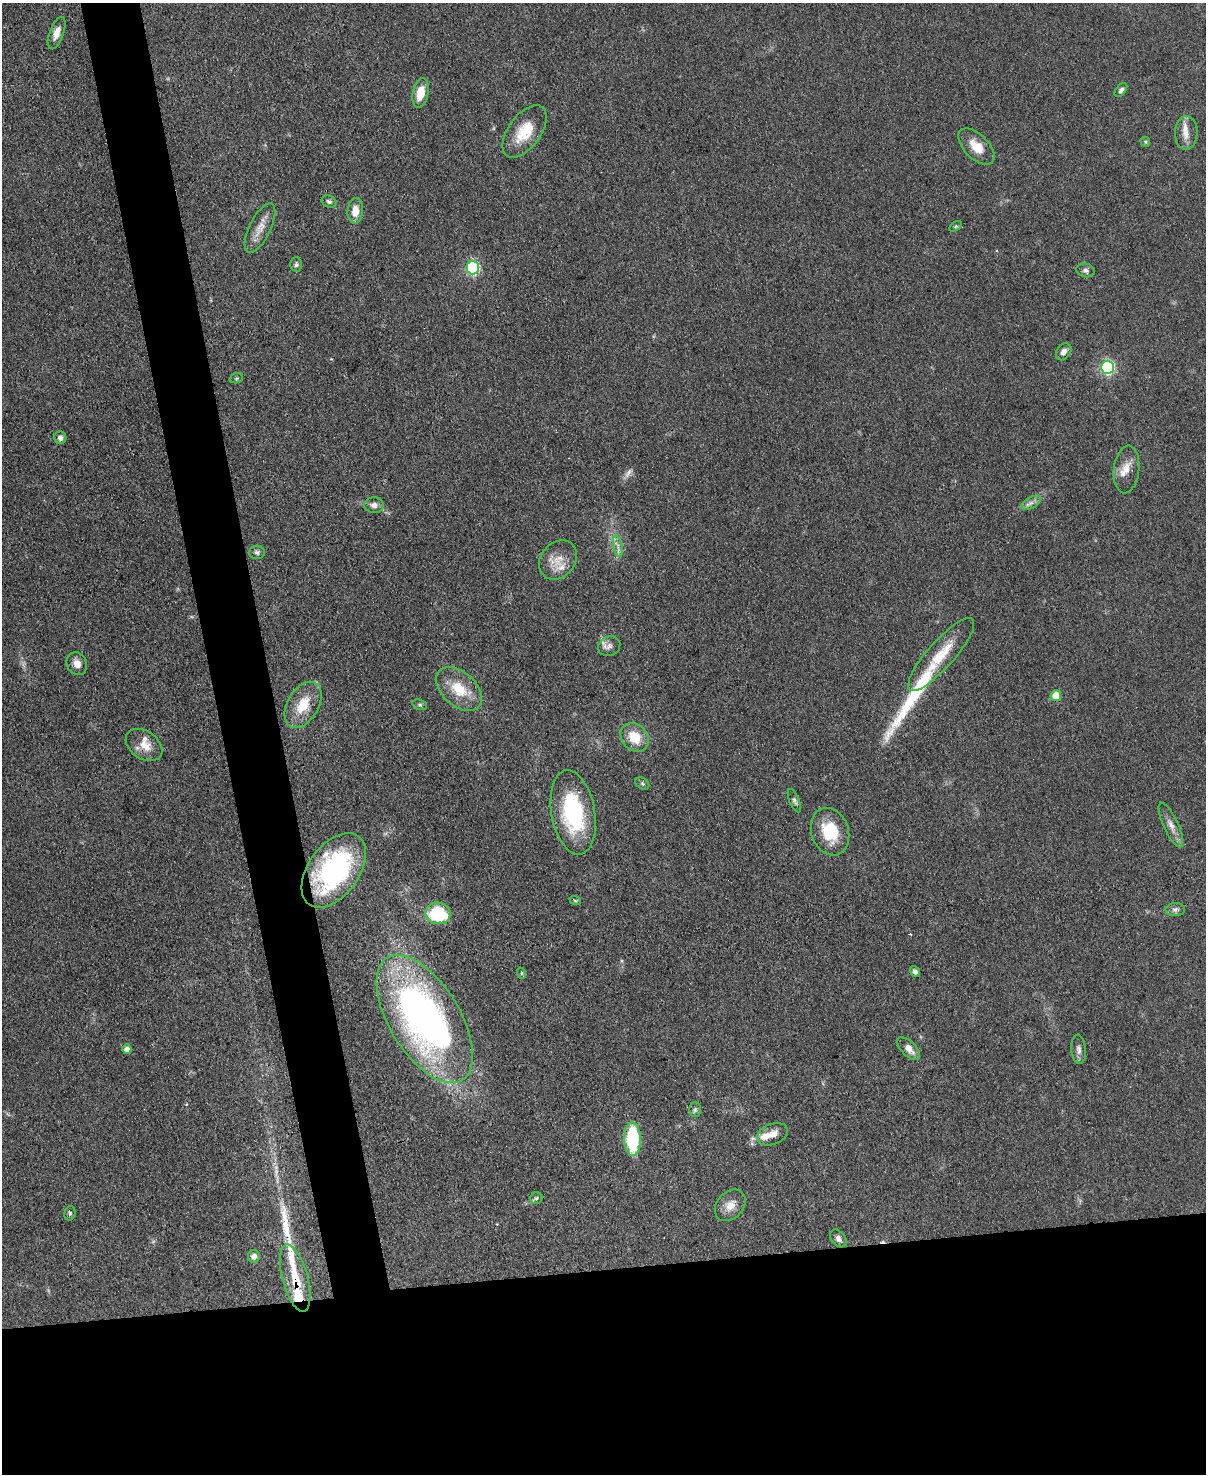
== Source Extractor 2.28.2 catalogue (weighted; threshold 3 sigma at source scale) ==
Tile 11 of 4 x 3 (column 3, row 3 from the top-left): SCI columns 2411-3614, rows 249-1720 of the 4819 x 4798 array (HDU 1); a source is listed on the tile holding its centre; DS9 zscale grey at full resolution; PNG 1208 x 1476 px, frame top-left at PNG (2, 3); each listed source drawn as its Kron ellipse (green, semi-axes under 4 px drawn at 4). Shown black and unused: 18% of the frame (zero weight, under 3 of 4 exposures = <1% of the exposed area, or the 3 px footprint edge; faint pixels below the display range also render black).
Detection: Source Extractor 2.28.2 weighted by HDU 2 'WHT'; one run over the whole footprint, this tile lists its part. Background 0.0853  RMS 0.0063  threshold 0.0284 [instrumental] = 3 sigma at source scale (4.5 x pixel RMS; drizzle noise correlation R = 1.50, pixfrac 1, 0.05/0.05 arcsec/px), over >= 5 px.
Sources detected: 67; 1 too faint to see at this stretch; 1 cosmic-ray / hot-pixel residue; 2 long thin detections or spike segments (spike, bleed or trail) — neither listed nor drawn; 6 inside a brighter listed object's ellipse — not listed separately; the other 57 listed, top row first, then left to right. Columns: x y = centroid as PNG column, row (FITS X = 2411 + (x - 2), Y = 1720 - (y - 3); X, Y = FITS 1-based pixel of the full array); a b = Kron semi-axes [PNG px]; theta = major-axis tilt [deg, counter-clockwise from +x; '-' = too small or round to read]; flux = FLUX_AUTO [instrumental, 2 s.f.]
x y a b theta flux
57 33 17 7 70 5.6
1121 90 8 5 52 1.7
420 93 15 8 78 11
525 131 30 16 54 19
1186 133 17 11 88 6.9
1145 142 5 4 - 0.84
976 147 22 12 -45 11
329 201 8 5 -24 1.6
355 211 13 7 86 7.4
956 226 7 4 31 0.98
260 228 27 10 64 8.2
296 264 7 6 - 1.5
473 268 7 6 - 85
1085 270 9 6 -12 2
1064 352 9 7 54 3.3
1107 367 6 6 - 110
236 378 6 5 - 1
60 438 6 6 - 2.6
1127 470 24 12 84 8.6
1031 503 10 5 30 2.6
374 505 10 8 -3 3.5
618 546 11 3 -79 2.1
257 552 8 6 4 1.8
558 560 21 17 50 11
609 646 11 9 25 3.7
941 655 47 13 48 21
77 664 12 10 -65 5
459 689 27 17 -43 19
1056 696 5 5 - 10
303 705 25 15 60 17
420 705 7 5 -18 1.2
635 737 15 12 -45 15
144 745 20 14 -35 9.4
642 784 7 5 -36 1.2
794 801 12 5 -67 1.8
573 812 43 22 -80 64
1171 825 24 7 -65 5.4
830 832 24 18 -71 25
334 870 42 25 54 100
575 900 6 3 -20 0.63
1175 910 10 6 2 2.3
438 913 13 10 -13 38
915 971 6 4 -53 1.9
521 973 6 3 -71 0.74
425 1019 72 35 -59 300
127 1049 5 4 - 3.9
909 1049 14 7 -45 5.2
1079 1049 15 7 -85 3.1
695 1110 7 6 - 1.5
772 1134 16 10 21 6.6
633 1139 17 8 -89 49
536 1198 6 6 - 1.3
730 1205 18 13 49 7.3
70 1213 7 5 76 1.1
838 1238 10 7 -50 2.8
254 1256 6 6 - 3.7
295 1278 35 12 -75 21
Overlapping masked pixels (flux is a lower limit): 2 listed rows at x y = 334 870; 295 1278